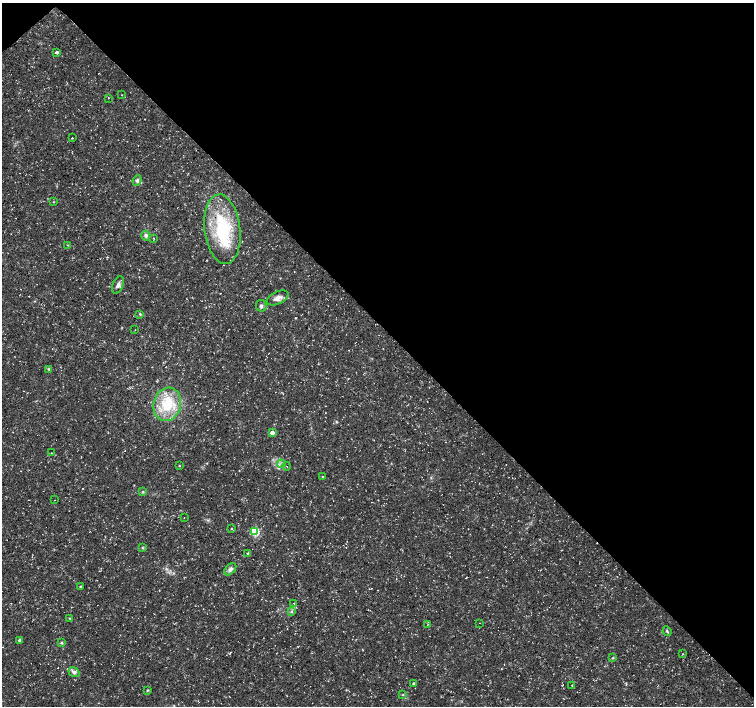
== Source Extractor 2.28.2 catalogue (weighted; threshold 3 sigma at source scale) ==
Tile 3 of 4 x 4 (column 3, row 1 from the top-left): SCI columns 3011-4514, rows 4376-5783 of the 6024 x 5999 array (HDU 1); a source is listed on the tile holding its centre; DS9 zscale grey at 2 x 2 block average (1 PNG px = mean of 2 x 2 image px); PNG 756 x 708 px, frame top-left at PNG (2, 3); each listed source drawn as its Kron ellipse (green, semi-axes under 4 px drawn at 4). Shown black and unused: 46% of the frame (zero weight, under 3 of 5 exposures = <1% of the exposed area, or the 3 px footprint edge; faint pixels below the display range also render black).
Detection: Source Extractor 2.28.2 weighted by HDU 2 'WHT'; one run over the whole footprint, this tile lists its part. Background 0.0235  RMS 0.0023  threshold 0.0105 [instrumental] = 3 sigma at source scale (4.5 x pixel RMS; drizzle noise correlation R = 1.50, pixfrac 1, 0.0396/0.0396 arcsec/px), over >= 5 px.
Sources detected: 47; all 47 listed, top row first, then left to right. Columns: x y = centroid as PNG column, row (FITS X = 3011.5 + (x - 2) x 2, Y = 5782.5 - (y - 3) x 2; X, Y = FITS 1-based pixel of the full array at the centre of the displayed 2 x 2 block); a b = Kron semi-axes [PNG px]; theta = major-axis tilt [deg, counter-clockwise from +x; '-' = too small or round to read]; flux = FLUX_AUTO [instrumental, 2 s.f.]
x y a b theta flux
56 52 3 2 - 1.5
122 95 3 2 - 0.24
108 98 2 2 - 0.22
72 138 3 2 - 0.34
137 180 5 4 - 1.4
54 202 3 2 - 0.3
222 229 35 18 -83 42
146 236 5 4 - 1.5
154 238 2 2 - 0.33
68 245 3 2 - 0.26
118 285 9 5 67 2.3
278 298 12 6 25 3.2
261 306 6 5 - 1.5
140 314 4 3 - 0.5
135 330 2 2 - 0.17
49 369 4 3 - 0.82
167 404 17 13 75 20
272 433 3 3 - 4.3
51 453 2 2 - 0.2
281 464 4 2 - 0.6
179 466 2 2 - 0.37
286 466 4 2 - 0.25
323 477 2 2 - 0.23
142 492 4 2 - 0.41
55 500 2 2 - 0.18
184 517 2 2 - 0.19
232 528 3 2 - 0.35
255 532 3 3 - 32
142 548 3 2 - 0.48
248 553 3 3 - 0.79
230 569 7 4 48 2.2
80 586 3 2 - 0.49
294 603 2 2 - 0.19
292 611 3 3 - 0.59
69 618 3 2 - 0.28
479 623 2 2 - 0.16
428 624 2 2 - 0.21
667 631 5 3 - 0.72
20 640 3 2 - 2.2
62 643 3 3 - 0.58
683 654 3 2 - 0.22
613 658 3 3 - 0.44
74 672 6 4 -35 2
413 683 2 2 - 0.8
572 685 2 2 - 0.21
147 690 4 3 - 0.52
403 695 3 2 - 0.41
Diffuse or blended objects may show on this block-average render without a row.